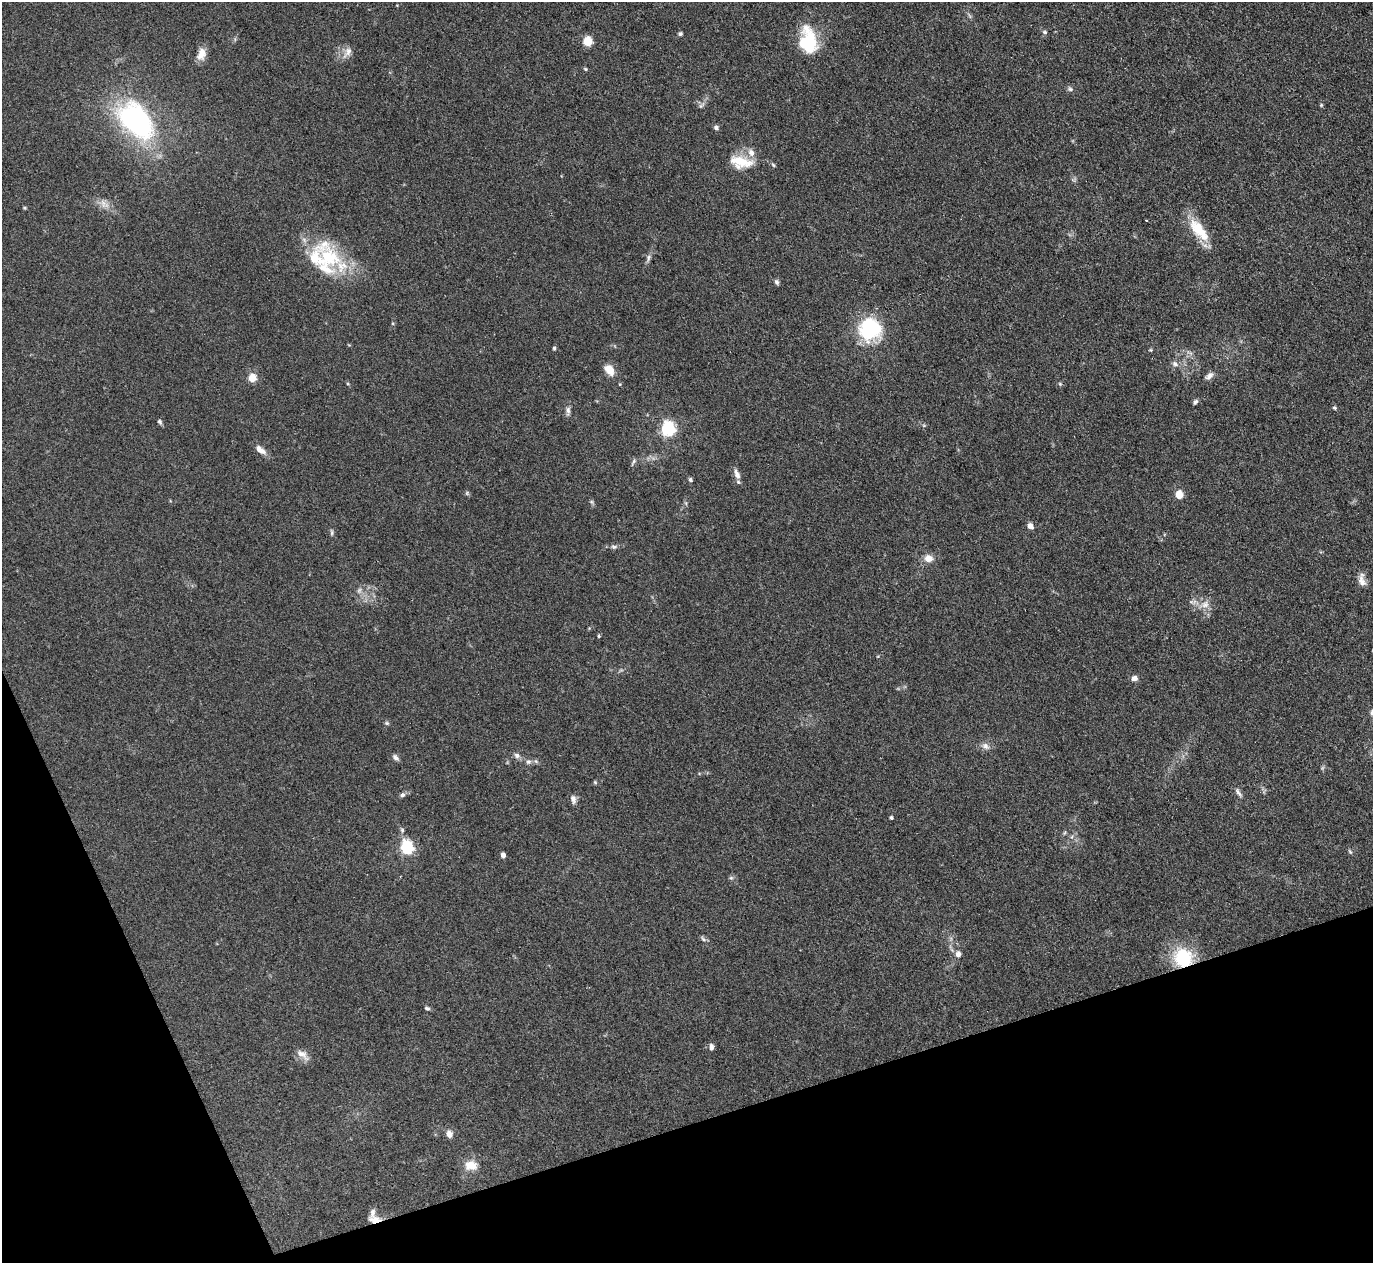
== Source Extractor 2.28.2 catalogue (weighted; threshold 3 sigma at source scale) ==
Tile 14 of 4 x 4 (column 2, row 4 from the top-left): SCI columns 1374-2744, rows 280-1540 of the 5489 x 5476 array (HDU 1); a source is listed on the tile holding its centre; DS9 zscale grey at full resolution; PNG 1375 x 1265 px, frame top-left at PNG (2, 2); no overlay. Shown black and unused: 16% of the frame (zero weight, under 3 of 4 exposures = <1% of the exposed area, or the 3 px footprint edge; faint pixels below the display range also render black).
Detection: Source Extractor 2.28.2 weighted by HDU 2 'WHT'; one run over the whole footprint, this tile lists its part. Background 0.114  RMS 0.0067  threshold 0.03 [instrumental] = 3 sigma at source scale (4.5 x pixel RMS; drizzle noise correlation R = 1.50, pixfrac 1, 0.05/0.05 arcsec/px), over >= 5 px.
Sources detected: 83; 1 too faint to see at this stretch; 2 inside a brighter object's white glare — not listed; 6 inside a brighter listed object's ellipse — not listed separately; the other 74 listed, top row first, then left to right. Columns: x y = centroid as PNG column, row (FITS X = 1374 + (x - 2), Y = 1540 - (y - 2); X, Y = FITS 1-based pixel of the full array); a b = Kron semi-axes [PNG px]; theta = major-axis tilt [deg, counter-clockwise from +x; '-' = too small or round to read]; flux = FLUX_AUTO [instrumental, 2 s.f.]
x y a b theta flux
1045 32 7 5 -16 1.2
680 34 5 5 - 1.1
811 39 39 12 -68 24
588 41 5 5 - 33
347 52 18 9 56 4.9
201 54 15 10 76 6.7
585 69 5 4 - 0.78
1070 89 8 6 -19 1.6
1321 105 5 4 - 0.73
701 106 10 5 46 1.9
137 120 45 28 -47 120
716 128 6 5 - 1.7
741 162 30 14 -10 17
104 204 16 9 -41 5.4
25 208 5 4 - 0.79
1146 220 3 2 - 0.48
1199 230 34 13 -51 20
328 258 34 30 -29 41
648 258 11 4 85 1.9
777 282 7 6 - 1.5
869 329 15 14 - 85
554 348 5 4 - 1.1
1151 350 5 4 - 0.73
1175 364 9 7 -29 2.5
609 370 13 9 -53 7.4
1209 376 12 7 46 3.1
252 378 5 5 - 21
1060 384 5 4 - 0.87
1195 402 7 4 56 1.4
1334 408 5 5 - 1
568 410 10 6 -75 2.3
160 422 7 5 -61 1.3
668 429 7 6 - 130
260 450 15 7 -36 5
633 462 10 4 57 1.4
737 475 12 8 -62 3.9
690 480 5 4 - 1.6
467 493 6 5 - 1
1179 494 5 5 - 21
592 502 7 4 -71 1.1
1030 526 8 6 -53 3
332 532 8 5 -82 1.3
614 547 9 5 4 1.8
928 558 11 10 - 5.6
1362 580 18 8 -81 4.9
359 590 8 6 69 1.9
1205 604 12 10 29 5.5
599 636 5 4 - 0.7
1134 678 7 6 - 3.1
387 723 6 5 - 1.1
985 746 10 8 -40 3.2
517 755 8 7 - 2.5
395 757 10 6 -39 2
536 761 7 5 -45 1.3
528 762 8 7 - 2
595 782 5 4 - 0.82
1239 793 12 5 -56 2.2
402 795 7 6 - 1.7
573 799 12 7 -79 2.7
891 818 4 4 - 1.2
402 830 7 5 -88 1.3
407 847 6 5 - 110
1350 852 7 4 -53 1
503 855 5 4 - 2.8
731 878 6 4 1 1.1
703 939 9 4 -46 1.5
958 954 8 6 -84 3.1
1183 958 17 16 - 38
427 1008 7 5 -18 1.3
711 1047 8 5 -86 2.3
302 1054 19 9 -39 5
449 1134 10 8 -69 3.4
471 1165 17 13 0 9
375 1220 13 8 -5 6.6
Overlapping masked pixels (flux is a lower limit): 2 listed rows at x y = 1183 958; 375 1220